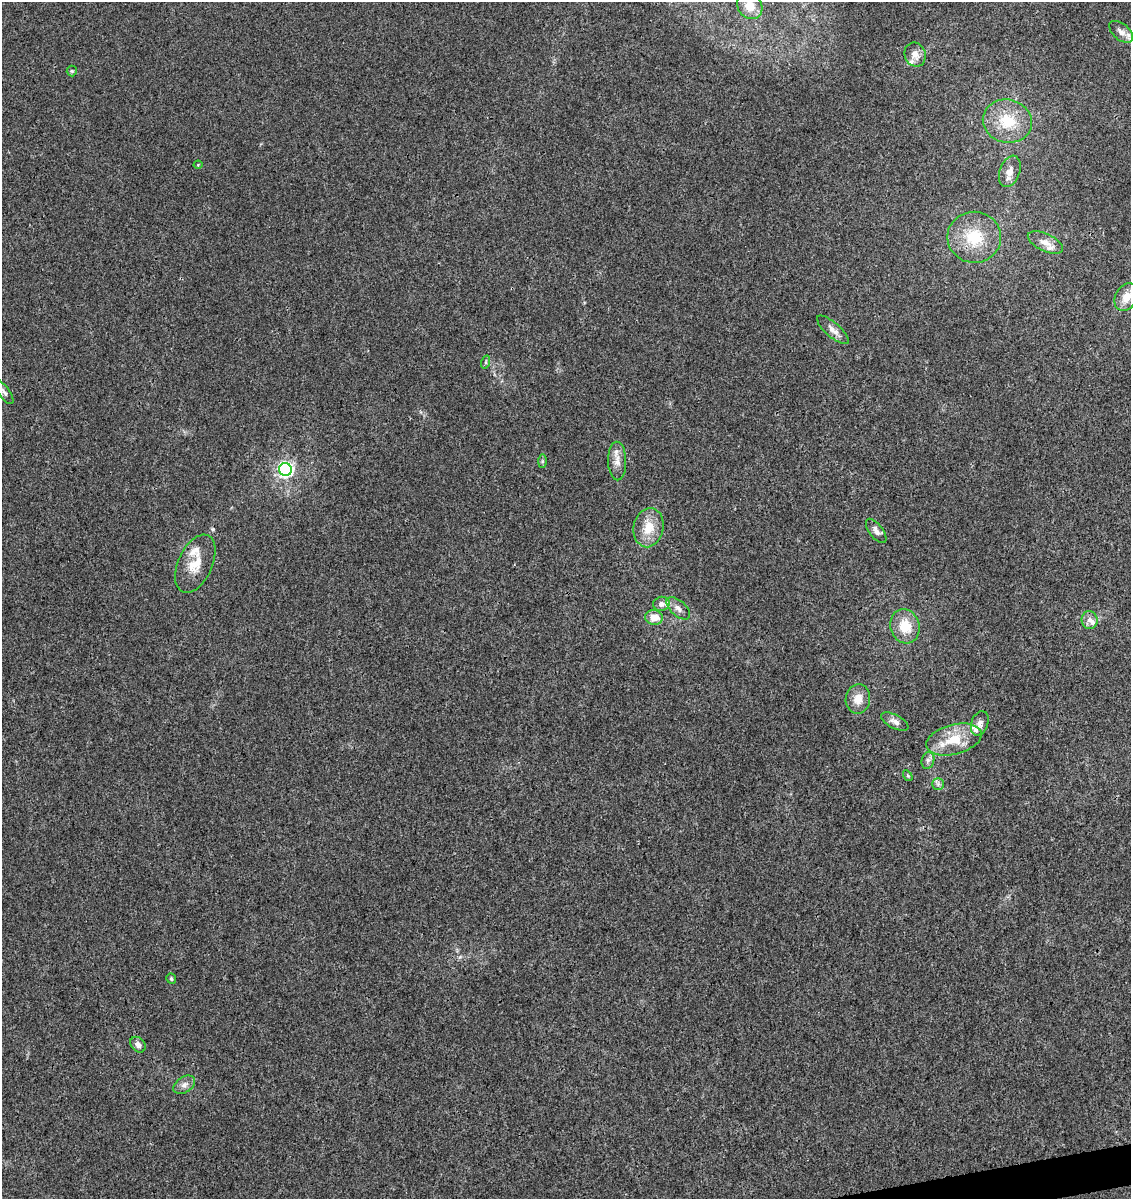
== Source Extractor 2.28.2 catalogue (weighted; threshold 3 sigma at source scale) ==
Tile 6 of 4 x 4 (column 2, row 2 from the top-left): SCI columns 1208-2336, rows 2454-3650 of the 4626 x 4904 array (HDU 1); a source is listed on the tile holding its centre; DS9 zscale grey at full resolution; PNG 1133 x 1201 px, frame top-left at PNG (2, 2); each listed source drawn as its Kron ellipse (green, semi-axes under 4 px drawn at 4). Shown black and unused: <1% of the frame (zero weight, under 3 of 4 exposures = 5% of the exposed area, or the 3 px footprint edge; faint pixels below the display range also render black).
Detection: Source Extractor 2.28.2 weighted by HDU 2 'WHT'; one run over the whole footprint, this tile lists its part. Background 0.00448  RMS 0.0026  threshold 0.0118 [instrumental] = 3 sigma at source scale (4.5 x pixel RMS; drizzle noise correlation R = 1.50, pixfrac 1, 0.0396/0.0396 arcsec/px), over >= 5 px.
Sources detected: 39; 5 inside a brighter listed object's ellipse — not listed separately; the other 34 listed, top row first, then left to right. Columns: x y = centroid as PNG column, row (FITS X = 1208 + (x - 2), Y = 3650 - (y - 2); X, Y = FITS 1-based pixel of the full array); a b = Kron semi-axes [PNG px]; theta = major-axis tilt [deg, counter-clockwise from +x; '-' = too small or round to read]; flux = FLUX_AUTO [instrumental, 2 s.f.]
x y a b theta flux
750 6 14 12 -55 3.8
1121 32 14 8 -40 1.9
915 55 12 10 -68 2.2
72 71 5 5 - 0.34
1007 121 24 21 -14 9.4
198 165 4 4 - 0.24
1010 171 16 10 70 2.3
974 237 27 25 -1 11
1045 243 19 8 -25 2.7
1126 297 15 11 61 3.5
833 330 20 7 -41 1.9
486 362 7 4 72 0.43
4 392 14 5 -54 0.96
542 461 7 4 90 0.43
617 461 19 9 -89 2.4
285 469 6 6 - 70
648 528 20 15 79 5.3
876 531 14 7 -53 1.4
195 564 31 17 65 5.9
661 604 8 7 - 1.1
678 608 14 7 -42 1.5
654 617 9 7 -7 3.5
1089 620 9 8 - 1.3
905 626 17 14 -73 6.2
858 699 15 12 82 3.1
895 722 15 6 -28 1.4
980 723 12 8 71 1.4
954 739 28 14 15 8
928 760 8 6 75 0.87
908 776 6 3 -58 0.3
938 784 6 5 - 0.65
171 979 5 4 - 0.49
138 1045 9 6 -47 1.3
184 1085 12 7 33 1.3
Isophote crosses this tile's border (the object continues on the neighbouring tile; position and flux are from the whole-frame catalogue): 1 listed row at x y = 750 6